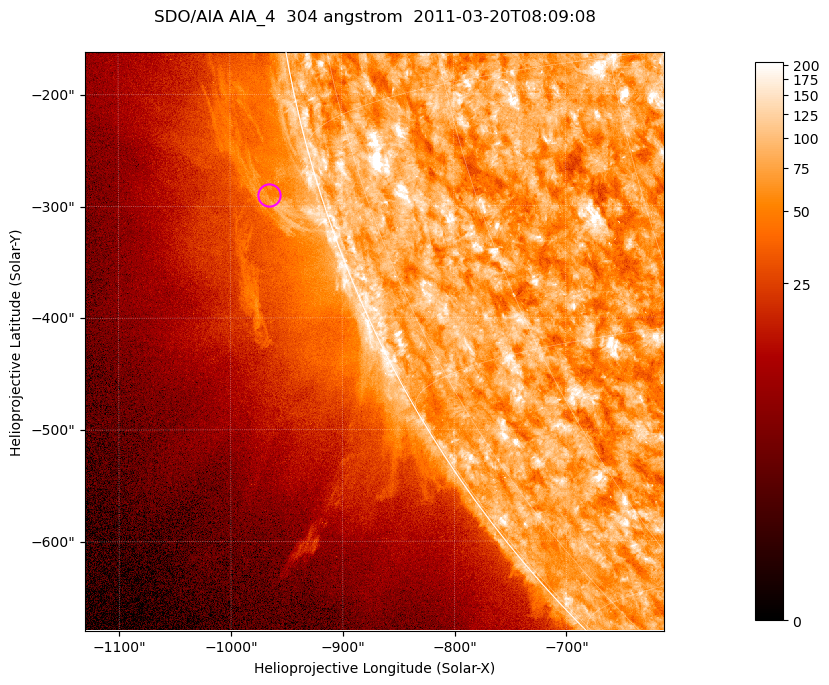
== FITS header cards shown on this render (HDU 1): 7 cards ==
TELESCOP= 'SDO/AIA '           / For AIA: SDO/AIA
INSTRUME= 'AIA_4   '           / For AIA: AIA_ATA1, AIA_ATA2, AIA_ATA3 or AIA_AT
WAVELNTH=                  304 / [angstrom] Wavelength
WAVEUNIT= 'angstrom'           / Wavelength unit: angstrom
DATE-OBS= '2011-03-20T08:09:08.125' / [ISO] Date when observation started; ISO 8
CTYPE1  = 'HPLN-TAN'           / CTYPE1; Typically HPLN
CTYPE2  = 'HPLT-TAN'           / CTYPE2; Typically HPLT

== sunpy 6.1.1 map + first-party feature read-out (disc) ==
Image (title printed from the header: SDO/AIA AIA_4  304 angstrom  2011-03-20T08:09:08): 863 x 863 px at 0.6 arcsec/px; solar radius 964 arcsec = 1605 px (partial field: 4.2% of the solar disc is inside the frame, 46% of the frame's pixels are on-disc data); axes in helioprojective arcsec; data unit not stated in the header (colour bar unlabelled)
Orientation: roll -0.132 deg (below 1 deg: not rotated)
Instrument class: DISC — disc imager (sunpy class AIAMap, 304 A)
Bright regions (active regions / flare kernels): reference = the on-disc median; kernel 7 px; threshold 5 sigma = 122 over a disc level ~75.1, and >= 1.15x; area >= 744 px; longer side >= 10 px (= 6 arcsec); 0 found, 0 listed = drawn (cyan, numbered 1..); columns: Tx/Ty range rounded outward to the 2 arcsec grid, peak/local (2 s.f.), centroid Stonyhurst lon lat
Off-limb structures (1.02-1.3 R_sun): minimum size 372 px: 3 found; the strongest spans PA ~100..110 deg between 1.02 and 1.08 R_sun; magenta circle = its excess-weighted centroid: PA ~105 deg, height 1.05 R_sun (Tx ~-966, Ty ~-290 arcsec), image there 1.5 x the reference